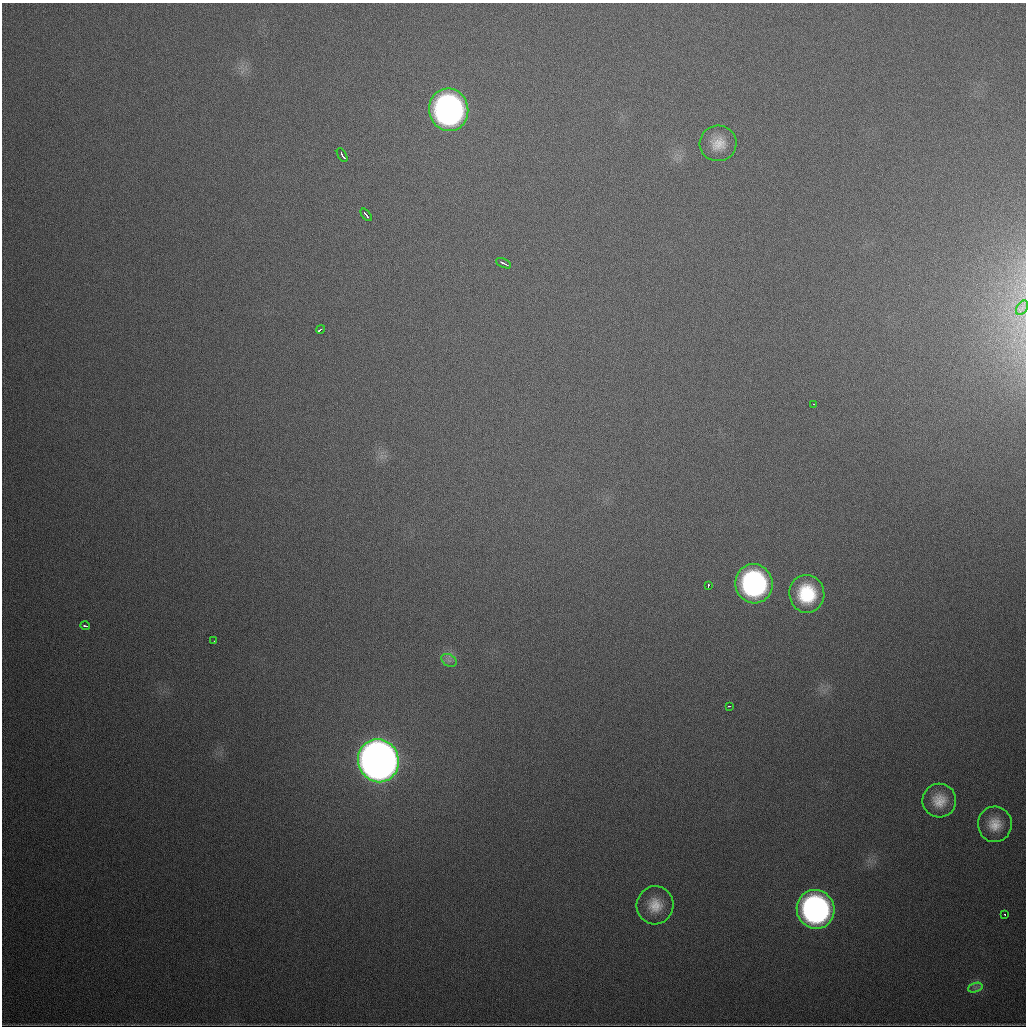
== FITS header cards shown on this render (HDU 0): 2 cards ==
NAXIS1  =                 1024
NAXIS2  =                 1024

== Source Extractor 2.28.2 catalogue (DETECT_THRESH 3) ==
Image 1024 x 1024 px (HDU 0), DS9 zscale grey, 1 PNG px = 1 image px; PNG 1028 x 1028 px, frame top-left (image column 1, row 1024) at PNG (2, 3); each listed source drawn as its Kron ellipse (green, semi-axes under 4 px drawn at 4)
Background 683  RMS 21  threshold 63.3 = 3 sigma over >= 5 px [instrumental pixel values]
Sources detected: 22; all 22 listed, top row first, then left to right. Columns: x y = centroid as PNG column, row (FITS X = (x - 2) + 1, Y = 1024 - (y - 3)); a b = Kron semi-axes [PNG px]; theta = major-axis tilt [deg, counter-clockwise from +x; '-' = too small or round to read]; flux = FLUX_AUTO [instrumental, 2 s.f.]
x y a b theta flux
449 110 21 19 -78 6.3e+05
718 143 18 18 - 2.7e+04
342 155 7 3 -59 5.2e+03
366 215 7 3 -50 6.8e+03
504 263 8 2 -26 5.6e+03
1022 308 8 5 57 4.9e+03
320 329 4 2 - 5.2e+03
814 404 3 2 - 1.8e+03
754 584 20 18 -75 3.1e+05
708 586 4 3 - 6.5e+03
807 594 19 17 -84 7.5e+04
85 626 5 3 - 3.7e+03
214 641 2 2 - 1.4e+03
449 660 8 5 -31 5.0e+03
729 706 3 2 - 1.5e+03
378 761 22 20 -71 2.3e+06
939 800 17 17 - 2.7e+04
995 824 18 17 - 2.7e+04
655 905 19 18 - 3.0e+04
816 909 19 18 - 5.1e+05
1005 914 3 2 - 5.0e+03
975 988 7 4 19 4.2e+03